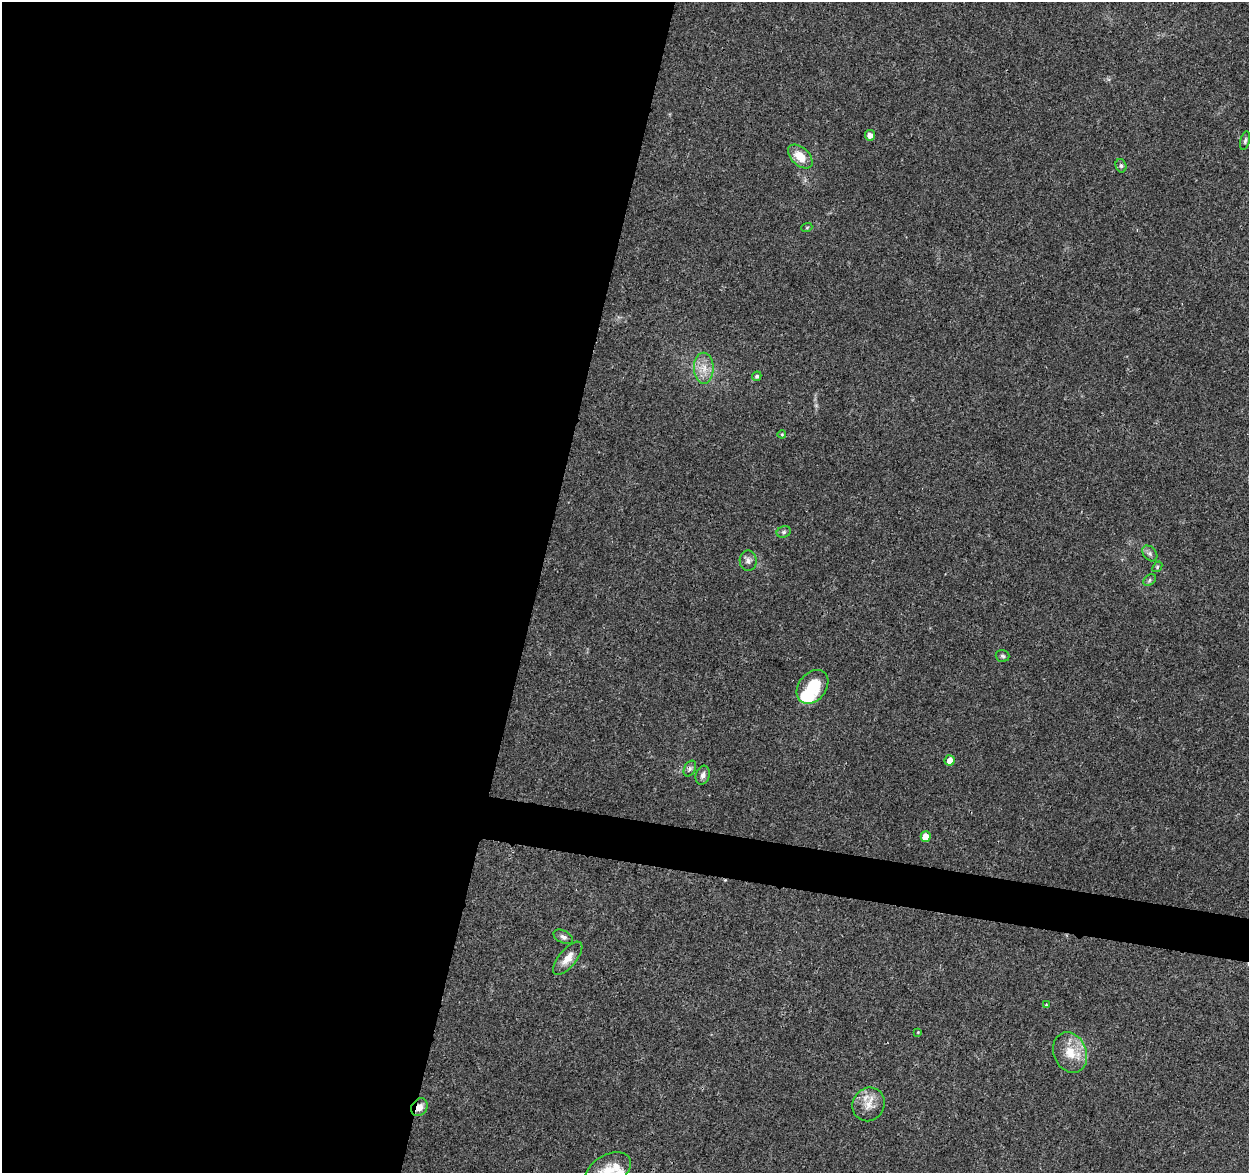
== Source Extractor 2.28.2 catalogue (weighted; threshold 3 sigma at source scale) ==
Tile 5 of 4 x 4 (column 1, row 2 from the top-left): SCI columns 18-1264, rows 2582-3752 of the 5014 x 5210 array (HDU 1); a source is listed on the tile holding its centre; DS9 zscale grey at full resolution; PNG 1251 x 1175 px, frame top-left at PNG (2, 2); each listed source drawn as its Kron ellipse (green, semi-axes under 4 px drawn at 4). Shown black and unused: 45% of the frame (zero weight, under 3 of 4 exposures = <1% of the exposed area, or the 3 px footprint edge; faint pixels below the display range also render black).
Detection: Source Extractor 2.28.2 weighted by HDU 2 'WHT'; one run over the whole footprint, this tile lists its part. Background 0.0369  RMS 0.0034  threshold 0.0152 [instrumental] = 3 sigma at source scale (4.5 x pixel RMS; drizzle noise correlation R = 1.50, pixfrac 1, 0.0396/0.0396 arcsec/px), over >= 5 px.
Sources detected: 29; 2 inside a brighter listed object's ellipse — not listed separately; the other 27 listed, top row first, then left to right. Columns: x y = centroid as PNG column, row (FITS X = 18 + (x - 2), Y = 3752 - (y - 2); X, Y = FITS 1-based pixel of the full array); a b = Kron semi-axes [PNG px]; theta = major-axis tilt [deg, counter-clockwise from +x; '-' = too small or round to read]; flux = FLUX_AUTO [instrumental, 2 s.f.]
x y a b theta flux
870 135 5 5 - 1.9
1245 141 9 4 77 0.73
800 156 14 9 -43 5.8
1121 166 7 5 -75 0.75
807 227 5 3 - 0.34
704 368 15 10 -89 3.9
757 376 5 4 - 0.62
782 434 4 4 - 0.32
784 532 7 5 21 0.74
1150 553 9 6 -49 1.1
748 561 10 8 -88 1.6
1157 567 6 4 49 0.46
1150 580 7 5 39 0.66
1002 656 7 6 - 0.69
812 687 19 13 51 11
950 760 5 5 - 3.3
690 769 8 5 63 0.9
703 775 10 6 71 1.4
926 837 5 5 - 4.7
563 937 10 6 -28 1.1
568 958 20 8 50 3.9
1046 1005 3 2 - 0.23
918 1032 3 3 - 0.24
1070 1052 21 16 -67 7.4
869 1104 17 16 - 4.8
419 1107 9 7 58 2.4
608 1170 25 15 30 7.4
Overlapping masked pixels (flux is a lower limit): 1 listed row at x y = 419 1107
Isophote crosses this tile's border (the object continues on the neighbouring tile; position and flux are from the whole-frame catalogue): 1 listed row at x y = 608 1170